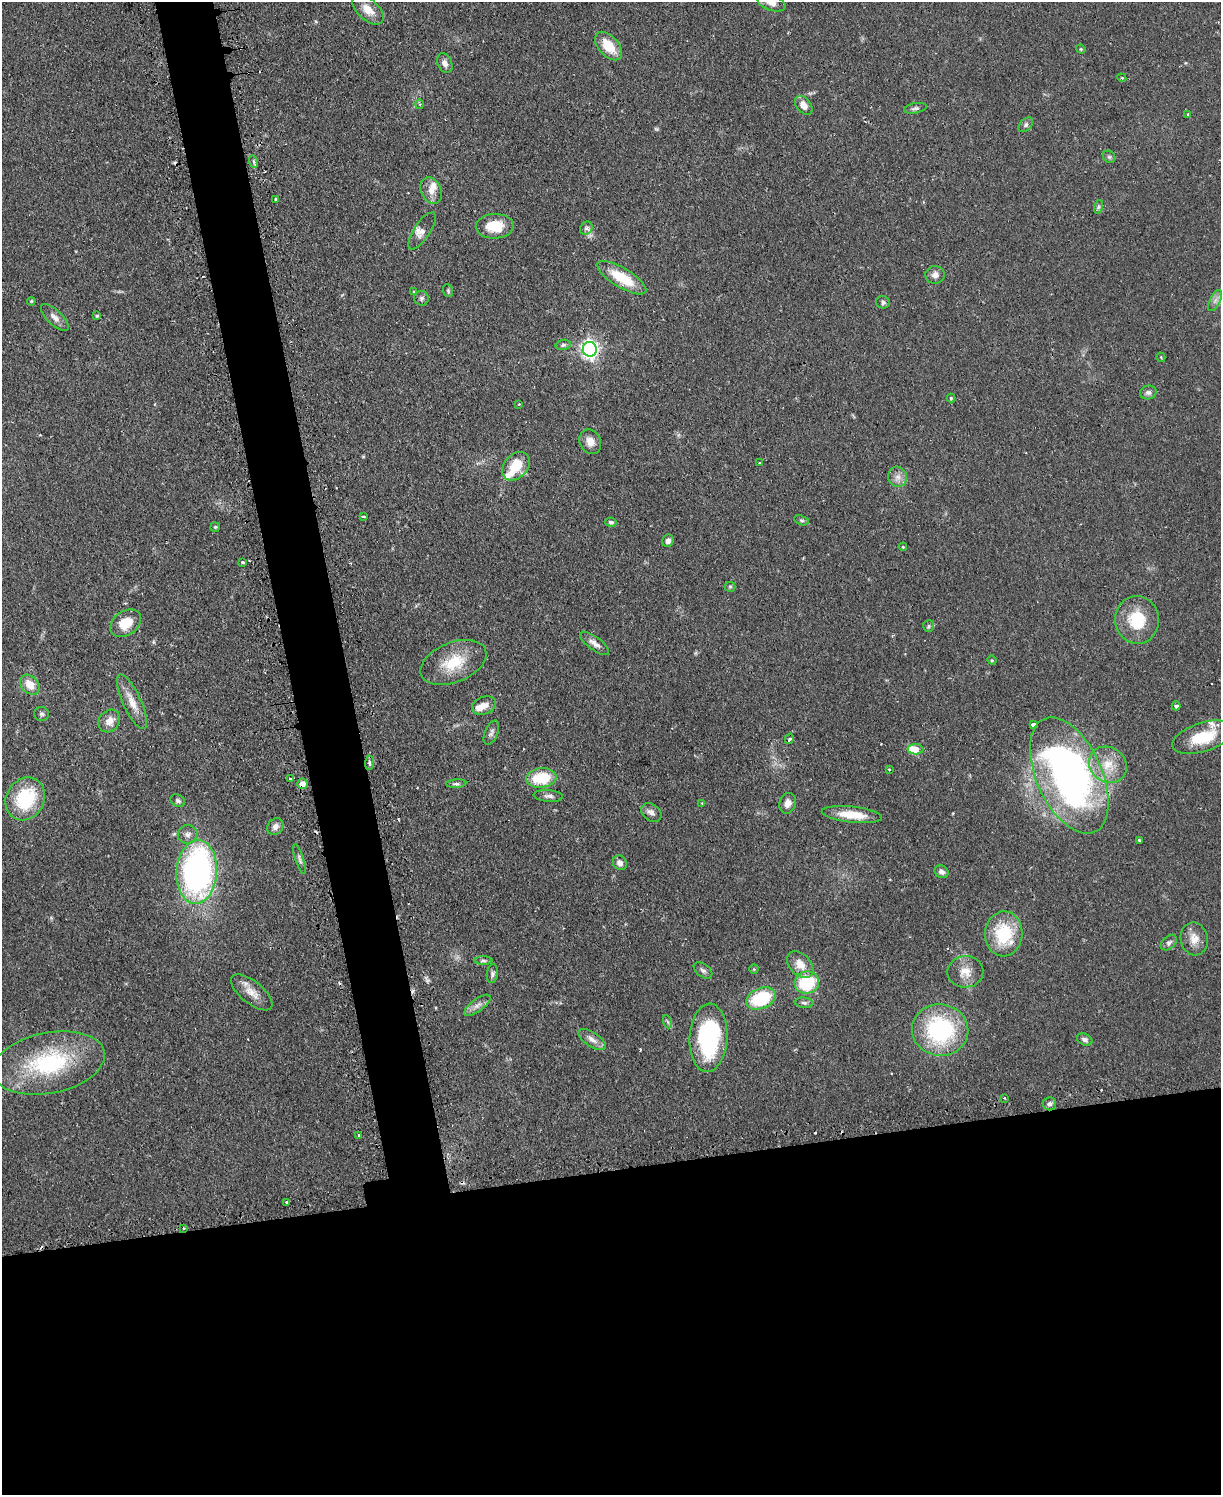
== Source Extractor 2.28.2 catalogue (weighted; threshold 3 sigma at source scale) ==
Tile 11 of 4 x 3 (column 3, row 3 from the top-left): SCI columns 2470-3688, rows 160-1652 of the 4939 x 4911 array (HDU 1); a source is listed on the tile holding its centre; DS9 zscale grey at full resolution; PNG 1223 x 1497 px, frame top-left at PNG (2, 2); each listed source drawn as its Kron ellipse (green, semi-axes under 4 px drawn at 4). Shown black and unused: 26% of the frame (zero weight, under 2 of 3 exposures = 4% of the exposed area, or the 3 px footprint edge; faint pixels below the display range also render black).
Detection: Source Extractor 2.28.2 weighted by HDU 2 'WHT'; one run over the whole footprint, this tile lists its part. Background 0.0624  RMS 0.0051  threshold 0.023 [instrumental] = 3 sigma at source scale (4.5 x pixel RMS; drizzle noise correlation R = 1.50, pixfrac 1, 0.05/0.05 arcsec/px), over >= 5 px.
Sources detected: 126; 1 too faint to see at this stretch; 9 cosmic-ray / hot-pixel residue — neither listed nor drawn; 5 inside a brighter listed object's ellipse — not listed separately; the other 111 listed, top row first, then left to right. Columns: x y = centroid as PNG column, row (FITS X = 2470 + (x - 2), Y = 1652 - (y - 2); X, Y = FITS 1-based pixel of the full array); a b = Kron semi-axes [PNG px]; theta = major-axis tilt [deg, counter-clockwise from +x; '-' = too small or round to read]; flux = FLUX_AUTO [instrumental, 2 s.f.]
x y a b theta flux
771 2 14 8 -20 5.1
368 10 19 10 -41 6.5
608 46 17 10 -48 11
1081 49 5 4 - 0.59
445 63 10 7 -67 2.6
1122 78 4 3 - 0.49
420 104 5 3 - 0.56
804 105 11 7 -50 4.1
915 108 11 5 10 1.3
1188 114 3 3 - 0.58
1026 125 9 5 46 1.3
1109 157 7 5 -43 1
254 162 6 4 -72 0.87
431 190 13 10 -64 4.5
275 199 3 2 - 0.66
1098 207 7 4 71 0.97
495 226 19 12 2 12
586 228 7 6 - 1.5
422 231 21 8 57 3.2
935 275 9 9 - 2.6
622 278 28 9 -31 17
448 291 6 5 - 0.79
414 292 4 3 - 0.65
422 298 7 7 - 1.3
1215 300 12 5 63 2.1
31 301 4 3 - 0.6
883 302 7 6 - 1.3
97 316 4 3 - 0.88
55 317 17 7 -43 3.2
563 345 7 5 10 1.1
590 349 7 7 - 200
1161 357 5 3 - 0.43
1148 392 8 7 - 1.8
951 398 4 4 - 0.59
519 404 2 2 - 0.56
590 442 13 10 -63 4.2
759 463 3 2 - 0.71
516 466 16 11 49 13
898 477 10 9 - 3.4
364 516 3 2 - 0.92
802 520 8 4 -18 0.95
611 522 5 4 - 1.2
215 527 5 5 - 0.66
668 541 6 5 - 1.9
903 547 4 3 - 0.52
243 562 3 3 - 1.3
730 587 5 5 - 0.75
1137 620 24 22 -84 19
126 623 17 12 35 10
929 626 6 5 - 0.95
594 643 17 6 -36 3.3
992 660 5 4 - 0.62
453 662 34 20 22 18
30 685 11 8 -46 7.3
132 702 30 9 -65 7.3
484 705 12 8 22 4
1176 706 4 4 - 1.9
41 714 7 7 - 1.2
109 721 12 10 50 4.3
1033 724 4 3 - 13
491 733 13 6 67 1.7
1203 737 32 14 18 19
789 739 5 3 - 1.2
915 749 8 5 -1 13
369 763 7 4 85 1
1108 765 20 17 -35 12
889 769 3 3 - 0.49
1069 776 62 33 -66 240
541 778 15 9 6 21
290 779 3 3 - 0.99
302 784 5 5 - 4.2
456 784 10 4 4 1.2
548 796 15 5 -5 2.2
25 799 22 19 59 34
178 801 8 6 -27 1.4
702 803 2 2 - 0.37
788 803 10 8 73 3.5
651 813 11 8 -35 2.5
852 815 30 8 -6 11
275 827 9 7 49 2.7
188 834 10 9 - 2.5
1139 840 3 3 - 0.57
299 859 16 3 -72 1.4
620 863 8 6 -55 2.6
197 872 32 20 86 150
942 872 7 6 - 1.8
1004 934 22 18 87 27
1194 939 17 13 -79 5.6
1169 943 9 6 41 1.5
483 961 9 4 0 1.2
800 964 15 10 -45 6
754 969 4 4 - 0.56
703 970 11 6 -37 1.7
965 972 18 16 3 7.3
492 974 9 5 82 1.4
807 983 12 11 - 28
252 992 25 11 -39 6.4
761 998 16 10 22 29
804 1003 9 5 -6 1.3
477 1005 16 6 36 2.9
668 1022 7 4 -70 0.93
940 1030 28 26 -7 61
708 1038 34 19 87 61
592 1039 15 7 -32 3.5
1085 1040 8 5 -25 1.5
49 1063 57 30 11 54
1005 1098 3 3 - 1.2
1049 1104 7 6 - 1.6
358 1135 3 3 - 1.1
287 1202 3 3 - 0.93
184 1228 3 2 - 0.8
Overlapping masked pixels (flux is a lower limit): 1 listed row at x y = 302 784
Isophote crosses this tile's border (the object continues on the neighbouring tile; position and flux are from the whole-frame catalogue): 1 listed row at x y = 771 2